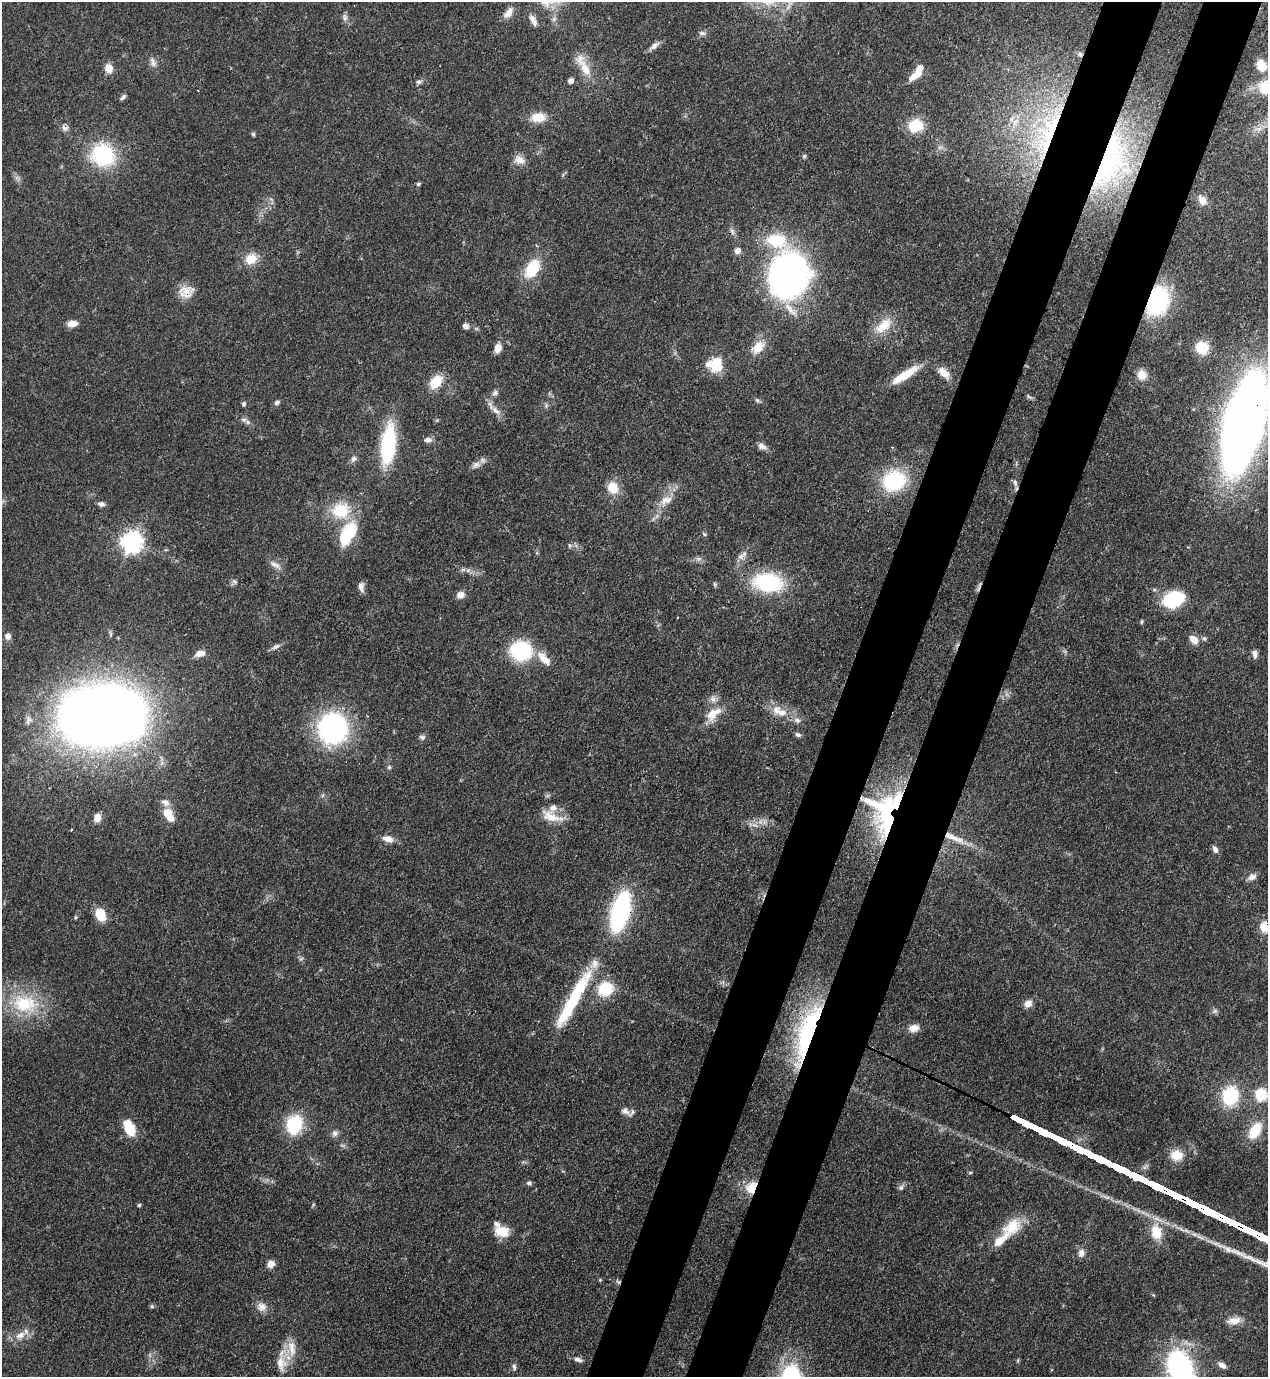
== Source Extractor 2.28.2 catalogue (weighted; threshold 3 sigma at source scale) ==
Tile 10 of 4 x 4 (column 2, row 3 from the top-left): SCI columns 1619-2884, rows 1416-2790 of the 5638 x 5579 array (HDU 1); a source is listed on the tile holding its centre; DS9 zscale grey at full resolution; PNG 1270 x 1379 px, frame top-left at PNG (2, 2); no overlay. Shown black and unused: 9% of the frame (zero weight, under 3 of 4 exposures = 7% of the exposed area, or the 3 px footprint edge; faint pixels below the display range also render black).
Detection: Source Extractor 2.28.2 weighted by HDU 2 'WHT'; one run over the whole footprint, this tile lists its part. Background 0.0512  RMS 0.0033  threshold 0.0147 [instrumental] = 3 sigma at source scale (4.5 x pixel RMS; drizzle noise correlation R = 1.50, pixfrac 1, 0.05/0.05 arcsec/px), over >= 5 px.
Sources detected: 162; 2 too faint to see at this stretch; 1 inside a brighter object's white glare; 2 cosmic-ray / hot-pixel residue — not listed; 13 inside a brighter listed object's ellipse — not listed separately; the other 144 listed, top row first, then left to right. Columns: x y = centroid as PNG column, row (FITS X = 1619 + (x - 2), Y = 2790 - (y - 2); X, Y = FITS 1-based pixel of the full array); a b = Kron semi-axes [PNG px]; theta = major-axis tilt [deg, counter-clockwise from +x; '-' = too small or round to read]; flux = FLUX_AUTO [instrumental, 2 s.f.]
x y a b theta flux
508 13 17 8 51 2.6
345 18 10 7 -74 1.3
533 20 15 6 -62 2.1
702 33 10 6 -1 0.95
654 46 16 6 38 1.7
153 62 14 8 -68 1.8
1261 65 14 11 -62 4.2
109 68 11 9 -77 3.2
585 69 24 12 -65 6.5
915 75 17 7 33 4.5
571 81 5 4 - 2.1
419 82 8 6 9 0.92
1265 88 16 15 - 7.5
123 97 9 5 42 0.85
538 117 17 11 6 5.8
915 126 15 13 20 9.9
65 128 9 8 - 1.4
253 134 6 5 - 0.5
1049 137 89 38 73 71
103 155 32 28 -29 24
804 156 6 5 - 0.57
519 160 16 12 -22 3
1110 162 82 38 69 66
18 178 10 5 -26 1.1
418 184 6 4 17 0.58
1202 200 13 9 -61 2.5
776 240 32 21 -12 15
737 251 7 6 - 2
251 259 17 14 27 5.2
532 268 21 13 58 13
788 275 30 25 68 190
186 292 19 16 10 4.9
1157 301 28 20 71 36
790 309 28 7 -46 4.2
72 323 12 7 6 2.7
465 326 6 6 - 1.5
883 326 26 13 39 7.8
758 347 20 13 47 5.5
498 348 11 7 79 2.7
1202 348 14 14 - 7.8
708 364 8 7 - 1.9
716 365 7 6 - 26
944 373 17 9 -43 3.9
905 375 38 9 33 8.5
1142 375 12 11 - 3.4
436 382 17 11 50 6.8
495 393 9 7 55 1
1029 397 10 4 -38 0.66
757 400 8 4 -35 0.66
277 403 6 5 - 1.2
244 404 6 5 - 0.73
496 411 14 7 -48 2.4
244 420 9 6 -17 1.2
1244 423 65 24 76 450
428 440 11 6 1 1.4
388 444 37 13 84 32
762 446 13 8 -29 1.8
353 459 9 7 59 1.2
476 465 14 8 26 2
894 481 23 19 22 28
1015 483 11 5 -72 1.1
613 488 13 11 -64 6.5
664 500 19 8 68 4
101 504 9 6 -5 1.2
340 511 18 15 10 13
348 533 28 13 61 18
704 534 6 4 -45 0.47
131 542 8 7 - 200
569 545 7 3 -71 0.44
742 556 19 5 41 2
699 559 8 6 20 1.1
275 565 18 7 -31 2
468 570 7 4 18 0.82
234 581 7 4 -31 0.68
768 582 31 19 -7 29
715 584 7 5 -70 0.54
361 587 13 7 -82 1.6
460 595 9 8 - 1.9
1174 599 17 12 21 28
1142 622 6 4 71 0.44
8 636 7 6 - 2.1
1204 638 7 5 -73 0.68
1194 639 12 8 -47 3
275 646 14 5 25 1.3
521 651 21 18 -2 26
200 654 12 7 16 2.6
1254 654 12 6 -81 1.4
544 659 23 10 -46 4.7
779 711 26 12 -26 6.1
712 714 18 12 62 5.7
103 715 63 44 2 490
333 728 21 20 - 84
798 735 8 6 -29 0.82
422 737 9 6 -18 0.95
389 767 7 5 89 0.68
165 802 12 8 -32 2.1
167 813 10 9 - 5.7
552 817 32 13 -20 6.4
97 818 8 7 - 2.9
890 819 70 35 -57 54
754 825 10 4 -5 1.2
954 838 37 8 -24 6.6
388 839 12 7 -15 3.1
1215 849 11 6 -65 1.3
1252 877 12 8 27 1.9
620 911 25 11 74 78
100 914 13 9 -65 7.6
1265 927 11 10 - 5.6
301 959 6 6 - 0.7
605 989 18 16 31 12
574 998 76 11 61 29
24 1004 39 25 -12 22
1028 1004 10 9 - 2.2
1215 1011 8 6 16 0.87
914 1028 11 8 14 3
807 1033 76 19 72 48
1261 1095 6 6 - 33
1230 1096 14 12 76 24
625 1111 11 8 -34 1.6
294 1124 18 15 74 18
129 1128 16 9 -66 10
1255 1131 23 13 59 8.3
335 1133 9 8 - 1.3
1177 1155 15 13 -6 5.3
529 1183 7 5 -9 0.77
901 1187 7 7 - 0.96
752 1188 12 10 55 8.6
139 1205 5 4 - 0.49
1012 1226 28 19 38 9.5
502 1231 15 11 -12 7.2
1156 1232 20 15 -76 8.3
1081 1253 11 8 78 1.7
271 1264 9 8 - 2
600 1280 5 4 - 0.34
618 1282 8 5 -53 0.7
152 1306 6 5 - 0.51
261 1307 14 12 -9 2.7
1234 1321 19 9 10 3.4
20 1335 15 10 28 3.6
578 1359 10 6 -15 1.4
281 1363 23 14 -90 5.3
1222 1365 12 6 -33 1.6
514 1367 9 6 -75 0.85
1180 1368 27 17 -68 75
Overlapping masked pixels (flux is a lower limit): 16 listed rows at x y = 65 128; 1049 137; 1110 162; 186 292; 1157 301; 1244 423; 131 542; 890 819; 954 838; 620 911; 100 914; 1265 927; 807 1033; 752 1188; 618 1282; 1180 1368
Isophote crosses this tile's border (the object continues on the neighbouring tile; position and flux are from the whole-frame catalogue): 4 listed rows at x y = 1265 88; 1244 423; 1265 927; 1180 1368
Unlisted compact peaks at least as high as the median listed source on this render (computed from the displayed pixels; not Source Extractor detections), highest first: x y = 1228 1249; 1248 1257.